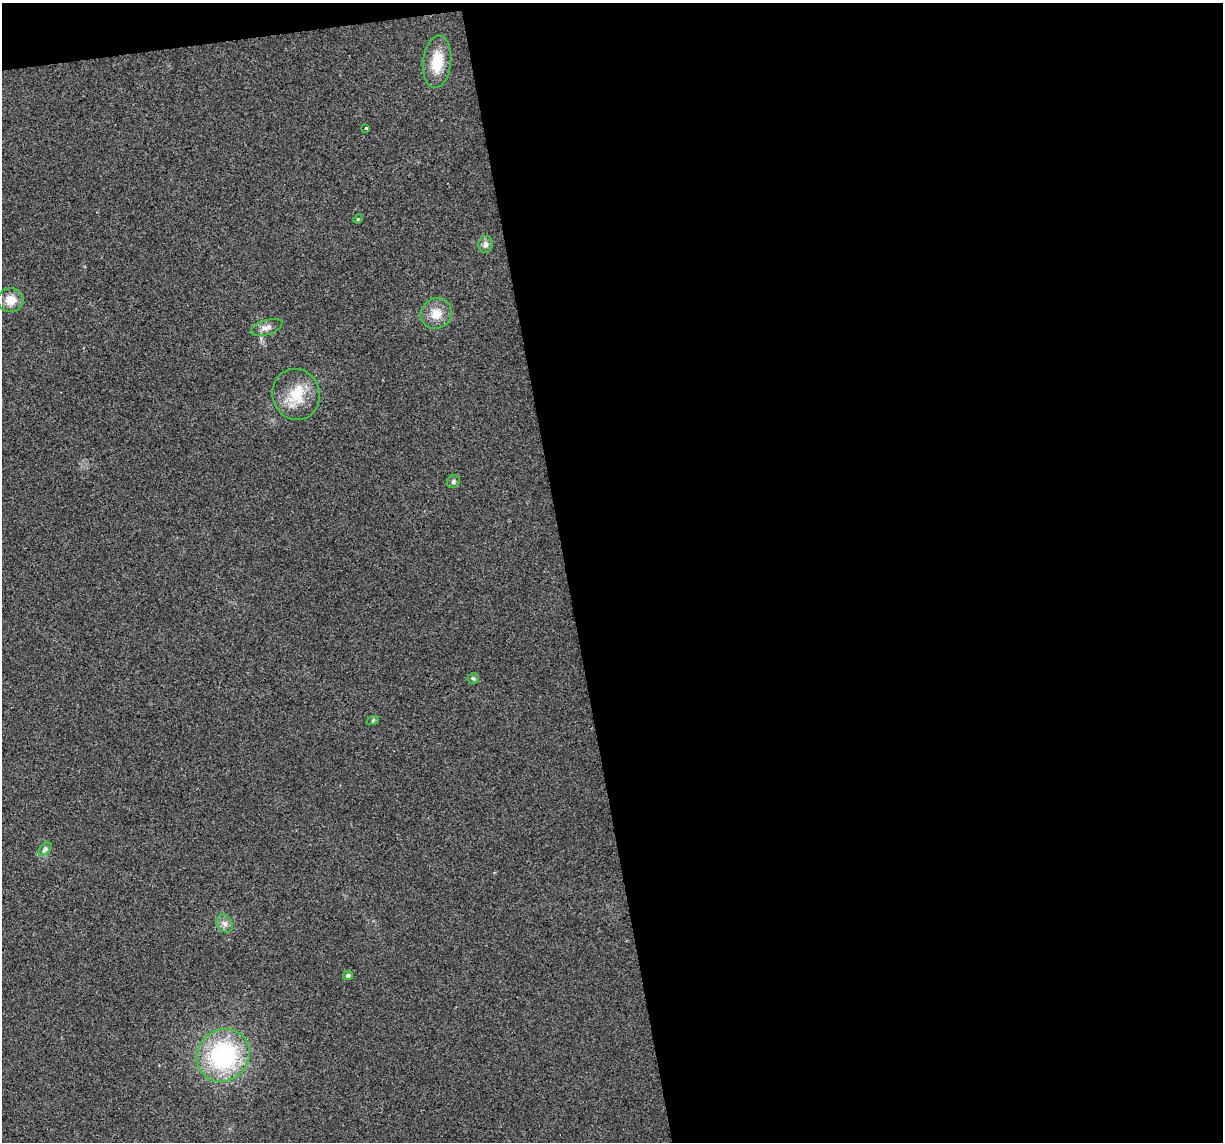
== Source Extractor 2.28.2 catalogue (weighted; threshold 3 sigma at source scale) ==
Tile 4 of 4 x 4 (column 4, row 1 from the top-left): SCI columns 3663-4883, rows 3492-4631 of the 4883 x 4659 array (HDU 1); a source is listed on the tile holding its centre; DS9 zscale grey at full resolution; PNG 1225 x 1144 px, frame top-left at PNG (2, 3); each listed source drawn as its Kron ellipse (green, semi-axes under 4 px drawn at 4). Shown black and unused: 55% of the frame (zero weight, under 2 of 3 exposures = <1% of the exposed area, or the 3 px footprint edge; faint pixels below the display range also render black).
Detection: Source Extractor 2.28.2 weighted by HDU 2 'WHT'; one run over the whole footprint, this tile lists its part. Background 0.0499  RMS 0.0068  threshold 0.0307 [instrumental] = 3 sigma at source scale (4.5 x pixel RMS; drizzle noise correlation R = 1.50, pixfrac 1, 0.0396/0.0396 arcsec/px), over >= 5 px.
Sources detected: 15; all 15 listed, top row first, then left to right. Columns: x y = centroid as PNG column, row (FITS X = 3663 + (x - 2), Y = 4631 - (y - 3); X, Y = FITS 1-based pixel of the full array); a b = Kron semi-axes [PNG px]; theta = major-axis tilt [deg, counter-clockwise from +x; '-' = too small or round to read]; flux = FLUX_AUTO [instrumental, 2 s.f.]
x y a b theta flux
437 62 26 14 83 19
366 128 4 3 - 1.4
358 219 5 4 - 0.76
486 244 8 7 - 2.7
10 300 13 12 - 8.6
436 314 16 15 - 10
267 327 16 7 17 4
296 394 26 23 -76 21
454 482 7 6 - 1.6
473 678 5 5 - 1.2
373 720 6 4 19 0.95
45 849 8 4 45 1.6
225 924 9 7 -57 3.1
348 975 5 4 - 2.2
223 1055 27 25 42 87